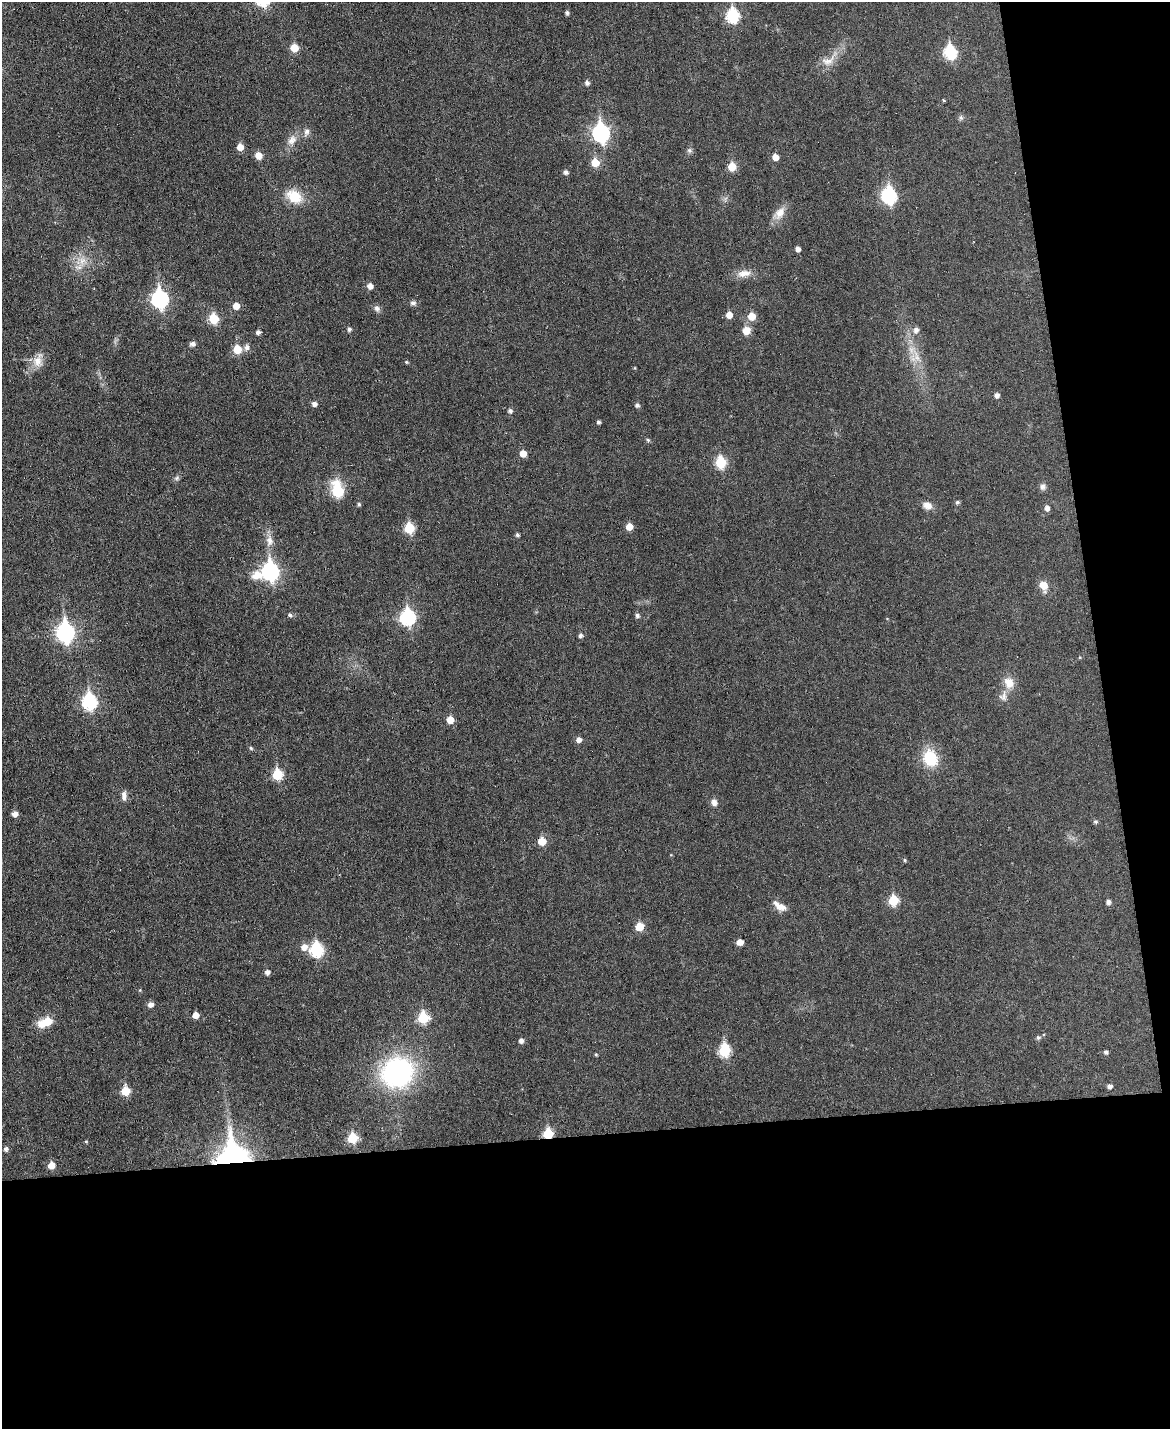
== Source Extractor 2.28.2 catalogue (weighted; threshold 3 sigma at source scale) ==
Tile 12 of 4 x 3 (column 4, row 3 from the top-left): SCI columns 3507-4674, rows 131-1557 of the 4676 x 4653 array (HDU 1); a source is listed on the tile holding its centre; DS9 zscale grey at full resolution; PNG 1172 x 1431 px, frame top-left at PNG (2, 2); no overlay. Shown black and unused: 26% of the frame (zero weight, under 3 of 6 exposures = <1% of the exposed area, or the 3 px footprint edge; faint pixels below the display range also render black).
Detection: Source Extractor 2.28.2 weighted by HDU 2 'WHT'; one run over the whole footprint, this tile lists its part. Background 0.0383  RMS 0.0043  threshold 0.0175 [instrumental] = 3 sigma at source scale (4.09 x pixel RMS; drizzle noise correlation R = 1.36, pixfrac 0.8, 0.05/0.05 arcsec/px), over >= 5 px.
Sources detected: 109; all 109 listed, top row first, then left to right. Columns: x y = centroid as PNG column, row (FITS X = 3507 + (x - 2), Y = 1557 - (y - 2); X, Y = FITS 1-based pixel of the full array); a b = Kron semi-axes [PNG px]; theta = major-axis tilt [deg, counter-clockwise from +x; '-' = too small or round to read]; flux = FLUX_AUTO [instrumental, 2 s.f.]
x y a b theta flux
567 13 4 4 - 0.95
733 15 7 6 - 39
294 48 6 6 - 7
950 52 7 6 - 38
828 61 22 11 20 4.9
587 83 5 5 - 1.4
944 100 4 3 - 0.36
961 117 8 6 -89 0.87
306 131 11 7 67 1.6
601 133 9 7 -83 100
292 140 15 11 50 3.4
240 147 5 5 - 3.9
689 150 7 5 44 0.9
258 155 5 5 - 5
775 157 5 5 - 3.4
595 163 6 6 - 8.3
732 167 6 5 - 8.8
566 172 5 5 - 1.3
889 195 9 7 -66 57
294 196 19 13 -33 9.5
780 213 19 11 53 4.3
798 249 4 4 - 1.8
82 260 11 9 36 3.5
744 274 20 8 9 3.8
370 286 6 6 - 2
160 299 9 7 -80 95
413 303 9 6 0 1.1
236 306 5 5 - 4.4
377 308 9 7 -57 1.4
729 315 6 5 - 3.6
751 316 6 6 - 5.5
214 319 6 6 - 15
349 329 5 5 - 1
916 330 7 6 - 1.7
746 331 7 6 - 5.7
258 332 5 4 - 1.3
193 344 7 6 - 1.1
247 347 9 7 88 1.5
237 349 6 6 - 9.4
916 357 17 12 90 5.3
38 361 21 11 76 4.7
406 362 5 4 - 0.48
635 368 4 3 - 0.36
997 395 5 5 - 1.6
314 404 5 5 - 1.6
637 405 5 5 - 1.1
510 411 6 5 - 1
598 422 4 4 - 0.84
648 440 5 5 - 0.55
523 454 5 5 - 4.2
720 462 6 6 - 23
176 478 8 5 28 0.91
1043 486 9 7 77 1.4
337 490 10 7 -73 25
957 502 5 5 - 0.78
359 504 5 4 - 0.67
927 505 12 8 -22 2.7
1047 508 5 5 - 1.8
629 527 5 5 - 4.7
409 528 6 6 - 18
517 535 4 4 - 0.79
269 541 16 9 -87 3.4
270 571 10 9 - 110
1043 586 12 9 -63 4.2
290 615 5 5 - 0.87
637 615 5 5 - 1.1
407 617 8 7 - 65
65 632 9 7 -85 120
580 635 5 4 - 1.2
1009 683 15 13 -60 5
1003 696 13 11 85 2.7
89 702 8 7 - 59
450 720 5 5 - 5.4
579 740 6 6 - 1.9
251 748 6 4 -46 0.53
930 758 18 14 -66 14
277 774 6 6 - 19
124 796 12 7 -87 1.9
714 802 9 7 -76 1.8
15 814 5 5 - 2.4
1095 822 6 5 - 0.62
542 841 6 6 - 7.3
905 860 5 4 - 0.47
893 900 6 6 - 16
1108 902 5 5 - 1.5
780 906 19 8 -32 3.5
639 927 6 5 - 8.6
740 942 5 5 - 2.9
304 947 7 7 - 3.2
316 950 7 7 - 43
267 972 5 5 - 1.5
150 1004 5 5 - 2.1
195 1015 5 5 - 3.4
423 1018 6 6 - 22
47 1022 13 7 20 10
1038 1037 5 5 - 0.83
521 1041 5 5 - 1.4
724 1050 7 6 - 27
1106 1052 4 4 - 0.93
596 1055 4 4 - 0.41
397 1072 29 26 23 73
1110 1086 5 4 - 1.5
125 1091 6 6 - 11
548 1134 6 6 - 17
352 1138 6 6 - 17
86 1141 5 3 - 0.41
6 1149 5 5 - 1.2
232 1156 24 23 - 87
51 1165 6 5 - 5.1
Overlapping masked pixels (flux is a lower limit): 2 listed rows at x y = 548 1134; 232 1156